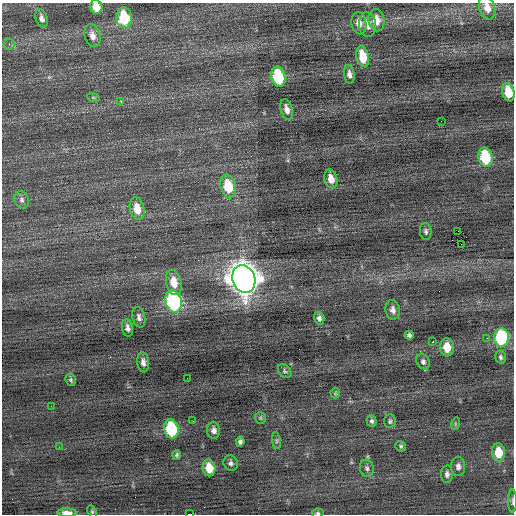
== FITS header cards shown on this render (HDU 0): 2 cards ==
NAXIS1  =                  512 / Axis length
NAXIS2  =                  512 / Axis length

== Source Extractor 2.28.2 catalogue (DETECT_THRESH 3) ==
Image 512 x 512 px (HDU 0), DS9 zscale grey, 1 PNG px = 1 image px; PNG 516 x 516 px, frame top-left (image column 1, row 512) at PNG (2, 3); each listed source drawn as its Kron ellipse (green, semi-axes under 4 px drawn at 4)
Background -0.00348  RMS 0.79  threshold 2.36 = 3 sigma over >= 5 px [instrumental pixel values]
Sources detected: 68; all 68 listed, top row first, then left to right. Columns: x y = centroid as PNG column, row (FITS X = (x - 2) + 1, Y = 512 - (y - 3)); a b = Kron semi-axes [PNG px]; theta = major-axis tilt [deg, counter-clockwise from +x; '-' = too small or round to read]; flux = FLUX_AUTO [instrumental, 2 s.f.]
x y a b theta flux
96 7 7 6 - 600
487 8 12 8 -72 530
42 18 9 5 -71 230
124 18 10 8 88 2400
376 20 11 8 -81 630
359 23 11 7 -82 410
367 24 12 8 -85 450
92 36 12 8 -75 330
9 44 5 5 - 120
363 57 10 6 -77 1300
349 74 9 5 -80 220
278 77 10 7 -77 3600
508 92 9 6 -77 1100
93 97 6 4 -20 78
121 101 3 3 - 130
287 109 11 6 -75 300
441 121 2 2 - 28
485 157 10 7 -78 2700
331 179 9 6 -77 540
228 186 12 7 -77 1700
21 200 9 7 -64 170
137 209 11 7 -78 770
426 231 8 6 -86 140
458 231 2 2 - 2100
461 244 2 2 - 1100
244 279 14 11 -71 79000
174 282 13 7 -77 710
174 301 11 8 -76 9000
393 310 10 7 -80 280
139 317 10 6 -77 200
319 318 6 5 - 180
127 328 9 5 -79 200
409 335 4 4 - 120
501 337 9 7 89 4500
487 338 2 2 - 30
433 342 2 2 - 440
447 347 9 7 -86 740
501 357 6 5 - 110
143 362 10 6 -85 230
423 362 8 6 -61 150
285 371 8 6 -48 120
187 378 3 2 - 44
71 380 6 5 - 92
335 393 5 5 - 63
51 406 2 2 - 21
260 418 6 5 - 91
193 421 3 2 - 49
372 421 6 5 - 120
390 421 7 5 88 100
455 424 6 4 73 67
171 429 10 7 -78 3600
214 430 8 6 -86 220
276 441 8 4 -82 92
240 442 5 4 - 140
401 446 6 5 - 80
59 447 2 2 - 24
498 452 9 6 -85 1100
177 455 5 4 - 86
231 463 8 7 - 160
458 466 10 7 -86 220
209 468 8 6 -79 810
367 468 8 7 - 160
447 474 8 6 87 180
513 501 11 3 -90 99
92 512 6 4 -64 75
67 513 9 4 -1 440
318 513 6 4 10 77
190 514 4 2 - 3100
At the frame edge (FLAGS 8, measured only in part): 7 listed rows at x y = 96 7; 487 8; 508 92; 513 501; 67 513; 318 513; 190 514